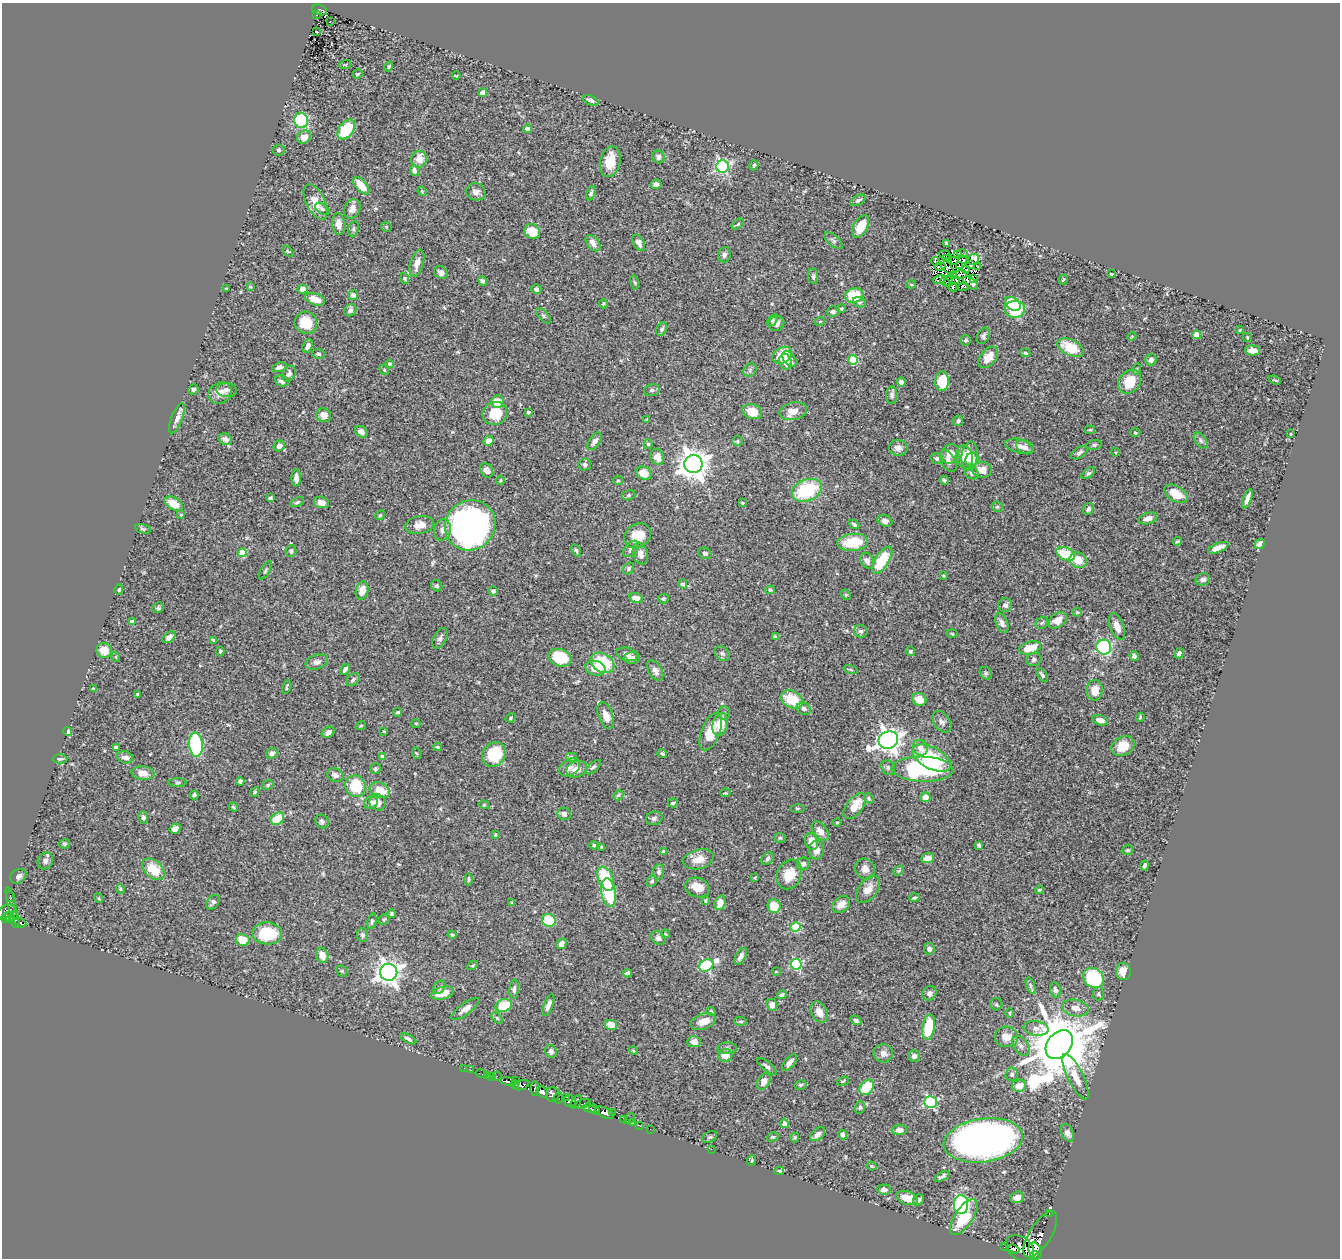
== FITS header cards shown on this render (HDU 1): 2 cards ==
NAXIS1  =                 1338
NAXIS2  =                 1256

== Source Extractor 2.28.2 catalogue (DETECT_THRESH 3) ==
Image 1338 x 1256 px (HDU 1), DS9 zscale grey, 1 PNG px = 1 image px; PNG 1342 x 1260 px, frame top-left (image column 1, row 1256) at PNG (2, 3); each listed source drawn as its Kron ellipse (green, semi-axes under 4 px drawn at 4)
Background 0.528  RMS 0.019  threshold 0.056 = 3 sigma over >= 5 px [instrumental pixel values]
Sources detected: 503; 7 with non-positive FLUX_AUTO (blend fragments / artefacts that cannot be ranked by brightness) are neither listed nor drawn; the other 496 listed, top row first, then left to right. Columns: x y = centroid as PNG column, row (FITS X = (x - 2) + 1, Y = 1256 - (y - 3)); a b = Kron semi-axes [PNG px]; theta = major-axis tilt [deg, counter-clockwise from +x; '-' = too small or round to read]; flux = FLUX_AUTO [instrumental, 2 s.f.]
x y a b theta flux
320 10 8 5 -23 49
316 14 3 2 - 10
330 22 3 2 - 1.8
317 32 2 2 - 0.98
345 65 6 3 19 1.4
389 66 5 4 - 2
357 74 5 4 - 2.3
456 76 4 3 - 1
483 93 5 4 - 7.5
591 100 8 4 -23 3.8
301 120 7 7 - 85
346 129 11 7 53 51
528 129 4 4 - 15
304 137 7 6 - 10
279 150 6 5 - 2.5
658 157 7 6 - 4
419 159 8 8 - 14
610 162 16 10 78 22
754 165 5 4 - 1.5
722 167 6 6 - 210
414 171 5 4 - 5.9
656 184 5 4 - 4.4
361 186 11 5 -48 24
422 191 5 3 - 1.1
476 192 10 8 -13 6.3
591 193 7 4 68 2.7
858 200 8 4 28 3.3
316 202 19 9 -63 16
322 209 8 5 -37 2.5
352 209 10 7 63 7.8
339 224 11 6 -84 9.5
738 224 7 3 36 1.7
861 226 12 7 61 29
386 227 5 5 - 1.6
353 229 8 5 73 2.2
532 231 8 7 - 26
833 241 11 5 -42 3.6
593 243 9 5 -52 7.3
639 243 9 5 -62 6.8
946 243 4 3 - 1.8
288 251 6 4 -44 1.4
958 254 3 3 - 1
963 254 6 2 -21 1.2
724 255 8 6 81 3.9
945 255 5 3 - 0.83
946 258 2 2 - 1
963 259 5 3 - 0.063
974 259 5 5 - 17
935 261 4 2 - 1.8
955 261 2 2 - 1
417 263 14 6 74 11
970 265 3 2 - 0.72
946 266 11 3 -50 0.38
959 266 4 3 - 0.061
940 267 5 2 - 0.81
977 267 3 2 - 1
966 269 4 2 - 1.6
441 272 7 6 - 5.8
1111 274 4 3 - 1.3
959 275 8 3 8 0.25
813 276 7 5 -82 2.5
953 276 4 2 - 0.59
405 278 5 4 - 1.7
939 279 6 3 18 3.8
974 279 4 3 - 0.3
956 280 4 2 - 1
1063 280 5 3 - 1.3
482 281 5 4 - 2.7
948 281 5 3 - 0.64
635 282 7 3 -80 1.6
945 282 5 2 - 0.59
970 283 9 5 -36 1.7
911 284 5 3 - 1.2
250 287 4 3 - 1.4
952 287 5 4 - 2.2
963 287 5 3 - 2
226 288 3 2 - 0.96
303 289 5 4 - 8.5
536 289 5 5 - 3.1
353 295 5 5 - 4.3
854 295 9 7 19 38
315 299 10 5 -17 14
859 302 6 5 - 3.2
603 304 4 4 - 1.5
1013 304 8 6 -34 38
841 309 4 4 - 1.5
1015 309 10 8 4 65
350 310 6 5 - 4.8
833 312 6 5 - 3.3
543 316 9 4 -49 2.4
773 320 6 4 55 2.5
820 321 5 3 - 1.1
306 323 11 11 - 30
776 324 8 7 - 5.8
662 329 7 5 60 2.8
1240 330 4 3 - 1.3
1197 335 4 4 - 21
983 336 8 5 64 3.2
1132 336 4 3 - 1.1
1247 337 4 3 - 1.3
965 340 5 5 - 2.1
308 346 7 5 68 4.8
1071 348 14 8 -26 37
1253 350 7 5 -3 11
1025 353 5 4 - 1.7
318 354 6 5 - 2
782 355 10 7 32 29
988 357 12 7 51 16
789 359 9 5 -48 6.3
853 360 5 4 - 41
1151 360 6 5 - 4.7
785 362 8 6 -75 8.6
389 364 4 4 - 2.4
279 367 7 4 18 4.3
1137 369 6 3 71 1.4
384 370 5 4 - 1.5
750 370 7 6 - 3
289 374 8 6 56 4.7
1275 380 6 3 -21 1.4
282 381 7 5 -21 4.7
942 381 10 7 89 37
901 382 4 4 - 4.7
1130 382 13 10 50 29
193 389 5 5 - 2.6
227 390 10 7 -2 4.1
652 390 8 5 15 2.6
220 393 12 10 28 11
892 395 9 5 85 4.3
497 402 6 6 - 20
793 411 14 9 13 13
528 412 3 3 - 1.6
752 412 10 7 -16 23
495 413 12 11 - 32
324 415 7 6 - 9.3
177 418 16 5 68 7.6
647 419 4 3 - 1
958 421 5 5 - 2.7
1090 430 5 3 - 1.4
361 432 7 5 -37 7.4
1135 433 5 3 - 1.2
1291 434 3 2 - 1
225 439 7 5 -21 4.1
1201 440 9 5 -54 3.3
488 441 5 4 - 7.1
595 441 10 5 54 5.3
738 441 5 5 - 1.7
648 444 5 4 - 2.6
1094 445 8 5 10 2.5
279 446 6 5 - 5
1020 446 15 7 -13 9.4
1025 447 9 6 -33 6.8
898 448 9 8 - 6
1115 452 4 3 - 0.99
1079 453 9 5 34 3.5
950 454 10 8 61 12
969 456 14 8 83 24
657 457 8 6 -68 13
964 457 11 8 -79 14
937 458 6 5 - 3.9
972 459 7 6 - 11
948 461 12 7 -60 6
585 464 6 6 - 3.5
693 464 9 9 - 1700
487 470 8 6 -52 4.6
982 470 9 7 -2 14
644 473 8 6 -26 16
972 473 7 6 - 3.4
1088 473 8 4 36 2.2
296 478 8 4 -89 6.1
618 480 5 4 - 1.6
944 480 5 3 - 2.1
500 481 4 3 - 1.3
807 490 16 10 22 75
1176 494 13 7 -31 22
629 495 7 5 16 2.2
270 498 4 3 - 1.9
1247 499 10 3 71 6.7
297 502 7 4 25 2.1
321 502 8 5 -16 7.5
742 503 4 3 - 1.3
174 504 10 6 -28 19
997 507 6 5 - 1.7
1088 509 6 5 - 3.6
181 514 3 3 - 1.2
380 515 5 4 - 1.5
1148 518 9 5 17 8.5
885 521 7 5 -19 5.5
854 524 5 3 - 2.1
419 525 14 9 10 10
470 525 26 24 43 510
143 529 8 4 -14 2.1
442 530 11 8 77 6.2
637 536 14 11 37 25
1177 541 4 3 - 1.6
853 542 15 8 5 48
1260 544 5 4 - 6
1218 548 11 4 23 11
631 549 9 6 50 4.1
576 550 6 4 -65 2.2
291 551 6 5 - 2.9
242 553 4 4 - 34
640 553 11 7 -73 8.6
705 553 7 5 -20 2.8
1066 554 10 6 -24 35
882 560 15 7 57 46
1078 560 9 7 -28 19
867 561 8 6 -60 6.2
629 569 6 5 - 2.4
265 570 10 4 60 2.2
943 576 3 3 - 1.2
1203 579 7 6 - 4.6
683 584 4 4 - 2.7
437 586 6 5 - 2.4
119 590 5 4 - 2.2
362 590 9 6 76 13
770 590 5 4 - 1.6
493 591 4 4 - 3.1
846 595 6 4 -44 1.5
636 598 6 5 - 8.5
663 599 5 4 - 2.1
1005 605 7 7 - 4.2
158 608 6 5 - 2.3
1077 612 4 4 - 1.5
1057 620 10 7 34 12
132 622 4 4 - 6.8
1002 623 10 6 -68 5.4
1042 623 7 5 43 2.6
1117 626 14 7 -68 9.7
861 631 7 6 - 3.4
952 634 5 3 - 1.2
169 637 7 5 38 6.4
775 637 4 4 - 3.2
440 638 11 6 65 4.3
213 640 3 3 - 1.6
1104 647 7 7 - 160
1030 648 11 6 14 26
104 650 7 7 - 18
220 651 5 4 - 1.5
910 651 5 4 - 2.6
722 653 8 6 -36 3.4
1179 653 5 4 - 3.5
627 654 10 6 -15 4.8
1134 656 4 4 - 2.7
116 657 5 3 - 0.97
560 658 11 8 -20 45
632 658 8 6 1 8
1034 660 8 6 20 3.2
317 662 11 7 19 5.5
602 663 12 9 -30 58
595 668 10 7 -15 15
345 669 6 4 55 3.7
851 670 7 3 -19 1.6
655 671 11 6 -60 6.4
986 673 7 5 -46 2.5
1042 675 8 4 -57 3.1
353 680 8 5 39 2.8
287 687 7 3 77 1.5
93 689 3 3 - 1.6
1095 690 10 8 87 14
137 694 4 3 - 1.3
792 699 12 8 -27 37
919 699 7 6 - 16
804 709 7 6 - 4.5
398 712 4 3 - 2.1
724 713 6 5 - 2.8
606 716 14 7 -70 12
1140 717 4 3 - 1.3
511 718 5 4 - 1.7
1100 720 8 5 -16 7
942 722 12 8 -53 5
416 723 5 3 - 1.2
720 724 12 7 75 21
361 726 5 4 - 1.6
68 731 4 4 - 4.4
384 731 4 3 - 0.94
328 732 7 5 30 7
711 732 19 9 69 24
888 740 10 8 19 1000
196 745 12 7 -85 120
1123 746 12 9 29 22
437 747 4 3 - 1.6
116 748 4 3 - 6.7
920 748 8 7 - 8.4
272 753 6 5 - 5.1
416 753 6 3 -69 1.4
662 753 4 3 - 1.9
494 754 13 11 49 54
125 757 8 6 -14 6.3
383 757 4 4 - 8.1
571 757 6 5 - 1.6
931 758 21 10 -28 70
60 759 7 4 1 2.3
570 767 11 8 33 6.5
593 767 9 4 41 2.8
888 768 8 6 -55 2.8
375 769 6 5 - 2.1
577 769 11 8 20 13
922 769 31 12 -2 140
143 773 11 6 -6 15
335 775 8 6 -21 5.4
240 781 4 3 - 2.5
178 782 9 4 1 2.3
268 785 6 4 27 2.1
355 786 11 10 - 50
380 790 11 7 -23 22
255 792 5 4 - 1.5
725 793 5 3 - 1.2
194 795 4 3 - 2.8
618 795 5 4 - 1.7
925 797 5 5 - 9.7
869 798 5 4 - 1.8
371 802 7 6 - 6.1
378 802 8 7 - 12
673 803 5 3 - 1.7
484 805 5 3 - 1.2
855 806 15 8 51 19
233 807 5 3 - 1.4
798 808 7 3 1 1.5
564 814 6 6 - 5.6
143 817 6 5 - 2.7
654 818 8 6 17 3.2
277 819 7 5 37 29
322 821 7 6 - 3.6
837 822 4 3 - 1.2
175 829 6 4 32 6.6
820 831 11 6 -52 8.9
495 835 4 3 - 1.3
780 838 5 5 - 1.6
811 842 8 6 -69 14
64 844 6 4 12 1.9
594 845 4 4 - 2.2
979 845 4 3 - 2.4
602 848 4 3 - 1.8
816 850 9 7 87 9.5
1128 850 6 4 15 2
664 852 4 4 - 4.8
927 858 6 5 - 10
698 859 16 9 16 16
767 859 7 5 45 2.8
45 861 8 7 - 4.8
803 864 6 6 - 4.2
1145 865 5 3 - 3
153 869 13 8 -42 25
865 869 11 9 -59 8.2
899 871 6 4 44 1.4
659 872 8 5 85 3.9
789 874 15 12 65 24
18 876 8 6 32 4.7
755 878 4 2 - 0.79
468 879 6 4 89 2
606 879 13 7 -67 50
652 881 6 5 - 2.4
697 887 12 9 -20 15
120 889 5 3 - 1.7
868 889 15 9 53 11
1039 890 4 3 - 1.5
609 893 14 7 -81 63
10 897 6 2 -69 10
99 898 5 3 - 1.2
914 898 5 4 - 2.1
705 901 3 3 - 1.5
213 902 8 5 50 3.7
12 903 17 3 -76 54
512 903 4 4 - 1.4
720 903 7 5 69 11
841 905 10 7 41 10
774 906 7 6 - 24
6 911 9 6 31 150
391 914 4 4 - 2.2
9 917 6 3 -18 100
6 919 4 3 - 65
384 919 6 5 - 1.9
15 920 8 3 -79 120
549 920 7 6 - 39
372 921 8 4 77 2.3
20 923 7 3 -21 110
795 927 5 5 - 65
267 933 15 11 -2 49
665 934 4 3 - 1.2
362 935 6 5 - 2.7
452 935 4 3 - 2.5
658 938 8 6 -40 4.2
243 940 7 6 - 20
561 944 5 5 - 6.9
929 949 6 5 - 4.2
322 955 7 6 - 13
741 956 9 5 60 4.4
796 964 5 5 - 120
473 965 5 3 - 1.4
706 965 7 5 28 130
342 971 6 5 - 1.7
776 971 3 2 - 1.1
389 972 8 8 - 940
1123 972 8 7 - 13
627 973 4 4 - 4.4
1093 978 11 9 -35 100
1030 985 9 4 -71 2.5
439 987 7 5 52 2.8
514 989 9 4 84 3.3
1055 990 8 5 -75 3.9
442 993 11 6 14 22
929 993 7 6 - 4.4
1098 994 6 5 - 2.4
782 995 5 4 - 3.6
996 1004 6 6 - 2.2
504 1005 8 6 19 38
548 1005 11 4 69 6
772 1005 6 5 - 7.1
1075 1008 13 8 -12 9.7
465 1009 17 5 37 8.1
711 1011 5 4 - 2.1
819 1012 11 8 -62 10
1010 1013 5 3 - 1.1
497 1018 6 4 -45 1.7
856 1020 6 4 -30 3.5
740 1021 6 4 -4 1.9
703 1022 13 7 19 12
611 1025 6 5 - 11
928 1027 12 6 80 53
1036 1028 12 7 -9 6.5
1006 1037 12 10 -3 14
408 1039 9 3 -28 3
694 1042 7 5 3 9.6
1059 1044 16 11 50 12000
1021 1046 11 7 -55 5.8
727 1048 10 6 -2 3.3
633 1050 4 3 - 1.2
551 1052 6 5 - 4.5
883 1053 10 9 - 6.3
725 1056 7 6 - 10
914 1056 5 5 - 4.5
789 1062 10 5 50 6.2
767 1066 12 4 -39 3.5
464 1068 2 2 - 3.4
470 1070 3 2 - 1.5
481 1074 5 2 - 4
1012 1074 6 6 - 3.5
487 1075 2 2 - 3.3
497 1076 4 3 - 5.2
491 1077 4 3 - 27
1076 1077 25 7 -64 16
516 1080 3 2 - 13
764 1081 9 6 58 11
843 1081 6 3 19 1.3
508 1082 8 4 -11 150
515 1085 4 2 - 1.7
521 1085 8 4 21 91
800 1085 6 4 15 2.3
1019 1086 7 6 - 14
867 1087 8 6 49 39
535 1089 7 4 87 120
542 1092 6 5 - 530
553 1094 7 7 - 410
566 1097 4 2 - 28
558 1098 5 4 - 53
570 1101 6 5 - 43
576 1102 7 4 57 110
930 1102 6 6 - 150
583 1104 8 4 15 110
860 1107 6 5 - 2.2
589 1108 6 3 -19 230
595 1110 6 4 -41 230
613 1112 2 2 - 3.1
605 1113 10 5 -24 610
623 1119 3 2 - 17
629 1119 6 2 45 41
633 1123 2 2 - 8.8
784 1123 4 4 - 4.2
639 1125 2 2 - 6.7
650 1129 2 2 - 1.7
899 1130 7 5 4 6
1067 1133 9 6 -65 6.4
818 1134 9 5 39 6.4
843 1135 5 4 - 4.4
710 1137 8 5 26 2
773 1137 6 4 18 1.8
795 1137 5 3 - 1.6
983 1140 40 22 8 630
711 1149 2 2 - 36
752 1160 5 3 - 1.2
872 1166 5 3 - 1.6
779 1171 5 4 - 2
942 1176 9 4 25 3.7
884 1189 7 5 -6 5.4
1017 1197 7 5 18 7.7
907 1198 11 6 -18 19
918 1200 6 4 48 3.3
961 1205 9 7 -88 120
1049 1213 3 2 - 2.2
964 1217 21 9 56 46
1040 1234 26 11 58 330
1005 1247 4 3 - 49
1020 1248 16 11 -36 360
1014 1249 6 4 -21 280
1035 1251 9 6 -69 2400
1035 1256 5 4 - 1400
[7 non-positive-flux detections neither listed nor drawn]